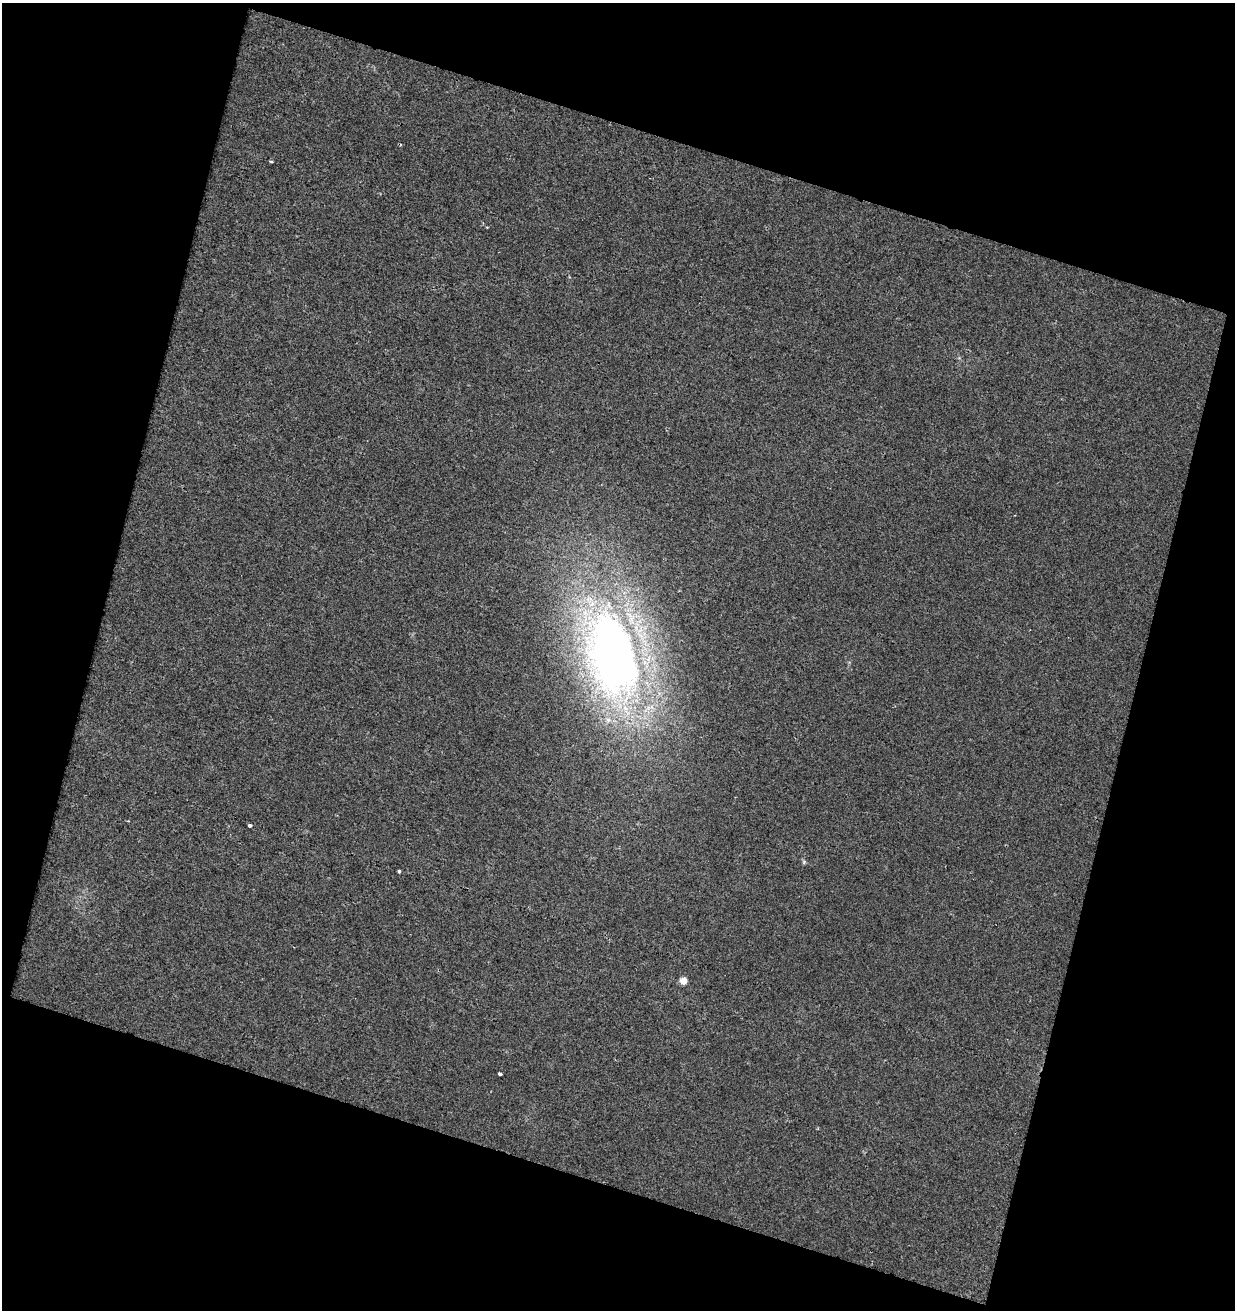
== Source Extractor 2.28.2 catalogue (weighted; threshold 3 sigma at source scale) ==
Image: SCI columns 59-1291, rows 1-1308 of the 1346 x 1308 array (HDU 1 of 3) = the unmasked area's bounding box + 8 px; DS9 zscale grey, full resolution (1 PNG px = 1 image px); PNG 1237 x 1312 px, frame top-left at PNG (2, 3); no overlay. Shown black and unused: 35% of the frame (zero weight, under 2 of 3 exposures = <1% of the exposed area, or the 3 px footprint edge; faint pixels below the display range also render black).
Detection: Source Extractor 2.28.2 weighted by HDU 2 'WHT'. Background 0.0059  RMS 0.004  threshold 0.0182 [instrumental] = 3 sigma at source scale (4.5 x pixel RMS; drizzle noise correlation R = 1.50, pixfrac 1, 0.0396/0.0396 arcsec/px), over >= 5 px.
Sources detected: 8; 1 cosmic-ray / hot-pixel residue — not listed; the other 7 listed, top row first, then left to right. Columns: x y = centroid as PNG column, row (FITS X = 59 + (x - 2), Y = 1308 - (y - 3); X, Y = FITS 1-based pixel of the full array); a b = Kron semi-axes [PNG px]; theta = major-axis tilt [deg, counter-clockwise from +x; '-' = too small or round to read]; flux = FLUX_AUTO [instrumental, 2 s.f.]
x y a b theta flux
271 161 3 2 - 0.55
613 653 90 48 -75 300
250 826 3 3 - 3.8
804 862 6 5 - 0.64
399 871 3 3 - 1.4
683 981 5 5 - 6.4
500 1074 4 3 - 2.4